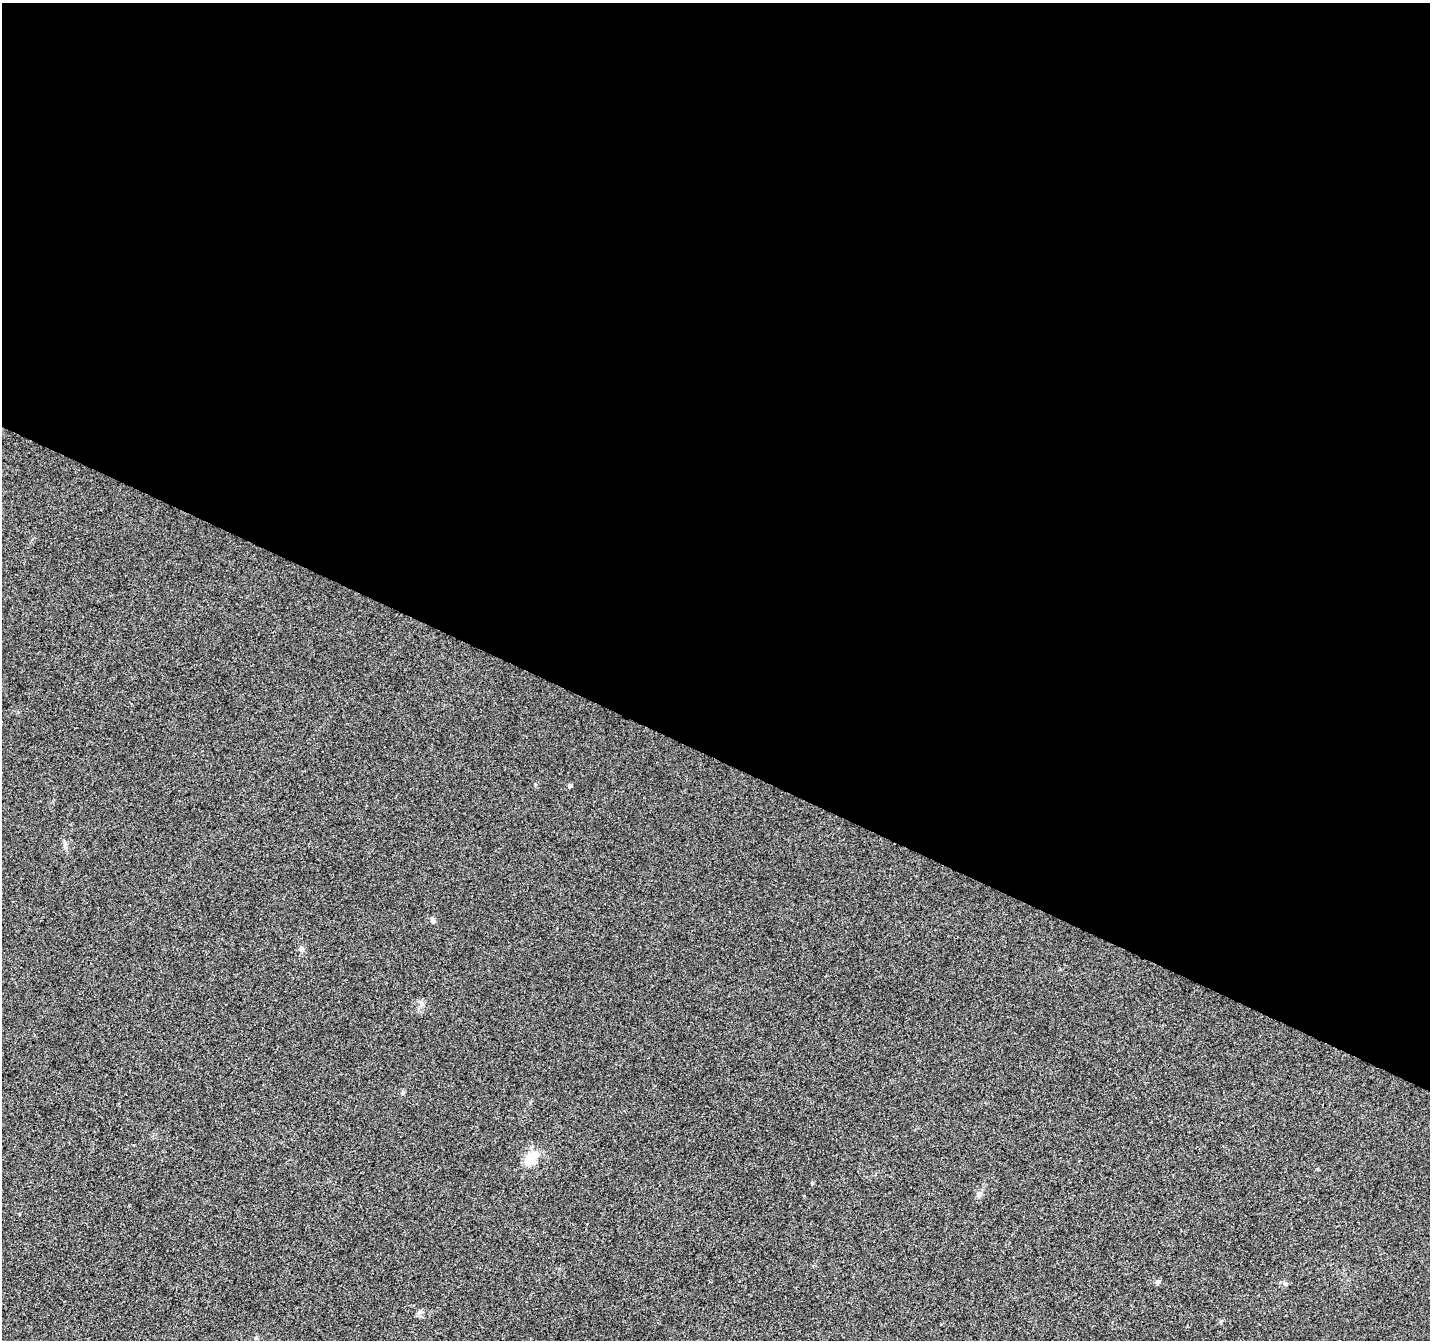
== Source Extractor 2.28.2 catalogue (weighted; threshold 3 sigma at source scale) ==
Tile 3 of 4 x 4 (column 3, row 1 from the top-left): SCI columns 2860-4287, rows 4282-5619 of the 5714 x 5821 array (HDU 1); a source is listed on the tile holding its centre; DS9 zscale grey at full resolution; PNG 1432 x 1342 px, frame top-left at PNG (2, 3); no overlay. Shown black and unused: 57% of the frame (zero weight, under 2 of 3 exposures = <1% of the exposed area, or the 3 px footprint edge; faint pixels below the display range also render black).
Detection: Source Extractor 2.28.2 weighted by HDU 2 'WHT'; one run over the whole footprint, this tile lists its part. Background 0.00932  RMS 0.0047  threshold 0.0211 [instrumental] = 3 sigma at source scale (4.5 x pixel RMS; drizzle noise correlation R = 1.50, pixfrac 1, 0.0396/0.0396 arcsec/px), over >= 5 px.
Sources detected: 8; all 8 listed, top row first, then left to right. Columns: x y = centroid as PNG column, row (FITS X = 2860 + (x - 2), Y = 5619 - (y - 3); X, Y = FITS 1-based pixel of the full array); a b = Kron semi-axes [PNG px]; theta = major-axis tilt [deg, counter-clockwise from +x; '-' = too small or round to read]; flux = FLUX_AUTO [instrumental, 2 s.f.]
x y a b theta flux
570 786 4 4 - 3.4
433 921 7 5 -73 0.97
302 949 8 5 -85 1.1
422 1003 8 6 -88 1.5
530 1159 12 10 57 9.7
979 1193 8 5 63 1.3
1158 1282 6 5 - 1.4
1285 1284 6 5 - 0.85